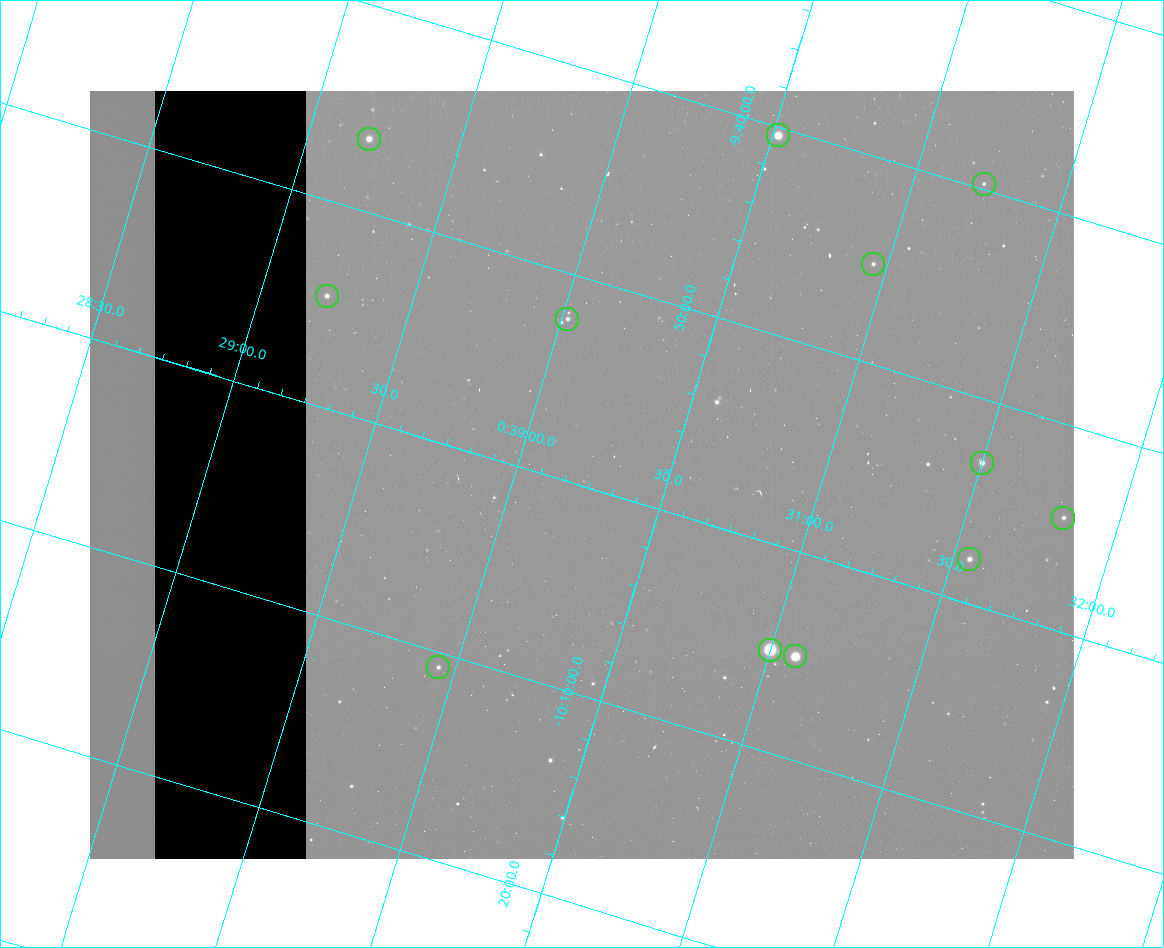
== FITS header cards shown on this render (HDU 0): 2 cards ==
NAXIS1  =                  984 / Size of image - Xaxis
NAXIS2  =                  768 / Size of image - Yaxis

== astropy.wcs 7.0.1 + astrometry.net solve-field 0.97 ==
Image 984 x 768 px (HDU 0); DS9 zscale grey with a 90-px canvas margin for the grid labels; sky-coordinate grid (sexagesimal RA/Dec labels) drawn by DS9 from the SOLVED WCS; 12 Tycho-2 reference stars matched to detected sources circled (green)
Header WCS: none
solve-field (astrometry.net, Tycho-2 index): SOLVED blind (the file carries no WCS)
Solved WCS: RA---TAN-SIP/DEC--TAN-SIP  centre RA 00:30:13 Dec -09:59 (7.55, -9.99 deg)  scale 2.99 arcsec/px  FOV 49.1' x 38.3'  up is -17 deg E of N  parity flipped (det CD > 0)
(file carries no celestial WCS; the grid is the blind solution)
Tycho-2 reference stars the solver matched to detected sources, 12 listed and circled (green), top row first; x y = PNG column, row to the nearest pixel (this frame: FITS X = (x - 90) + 1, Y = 768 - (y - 91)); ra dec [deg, ICRS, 3 dp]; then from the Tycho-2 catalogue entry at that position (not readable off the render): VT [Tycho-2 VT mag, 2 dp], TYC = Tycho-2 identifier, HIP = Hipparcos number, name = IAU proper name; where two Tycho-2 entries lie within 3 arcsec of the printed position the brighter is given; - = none
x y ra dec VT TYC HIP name
778 135 7.630 -9.673 9.11 5262-162-1 - -
369 139 7.300 -9.775 10.33 5262-1046-1 - -
984 184 7.808 -9.662 12.62 5269-2245-1 - -
873 264 7.738 -9.753 11.99 5269-2311-1 - -
327 296 7.305 -9.910 11.22 5262-533-1 - -
567 319 7.504 -9.871 11.88 5262-156-1 - -
982 463 7.875 -9.885 10.69 5269-806-1 - -
1063 518 7.954 -9.909 11.98 5269-2144-1 - -
969 559 7.888 -9.964 11.29 5269-2005-1 - -
770 650 7.750 -10.085 6.91 5269-2391-1 2431 -
795 656 7.772 -10.084 8.43 5269-2011-1 2444 -
438 667 7.486 -10.179 12.04 5265-73-1 - -